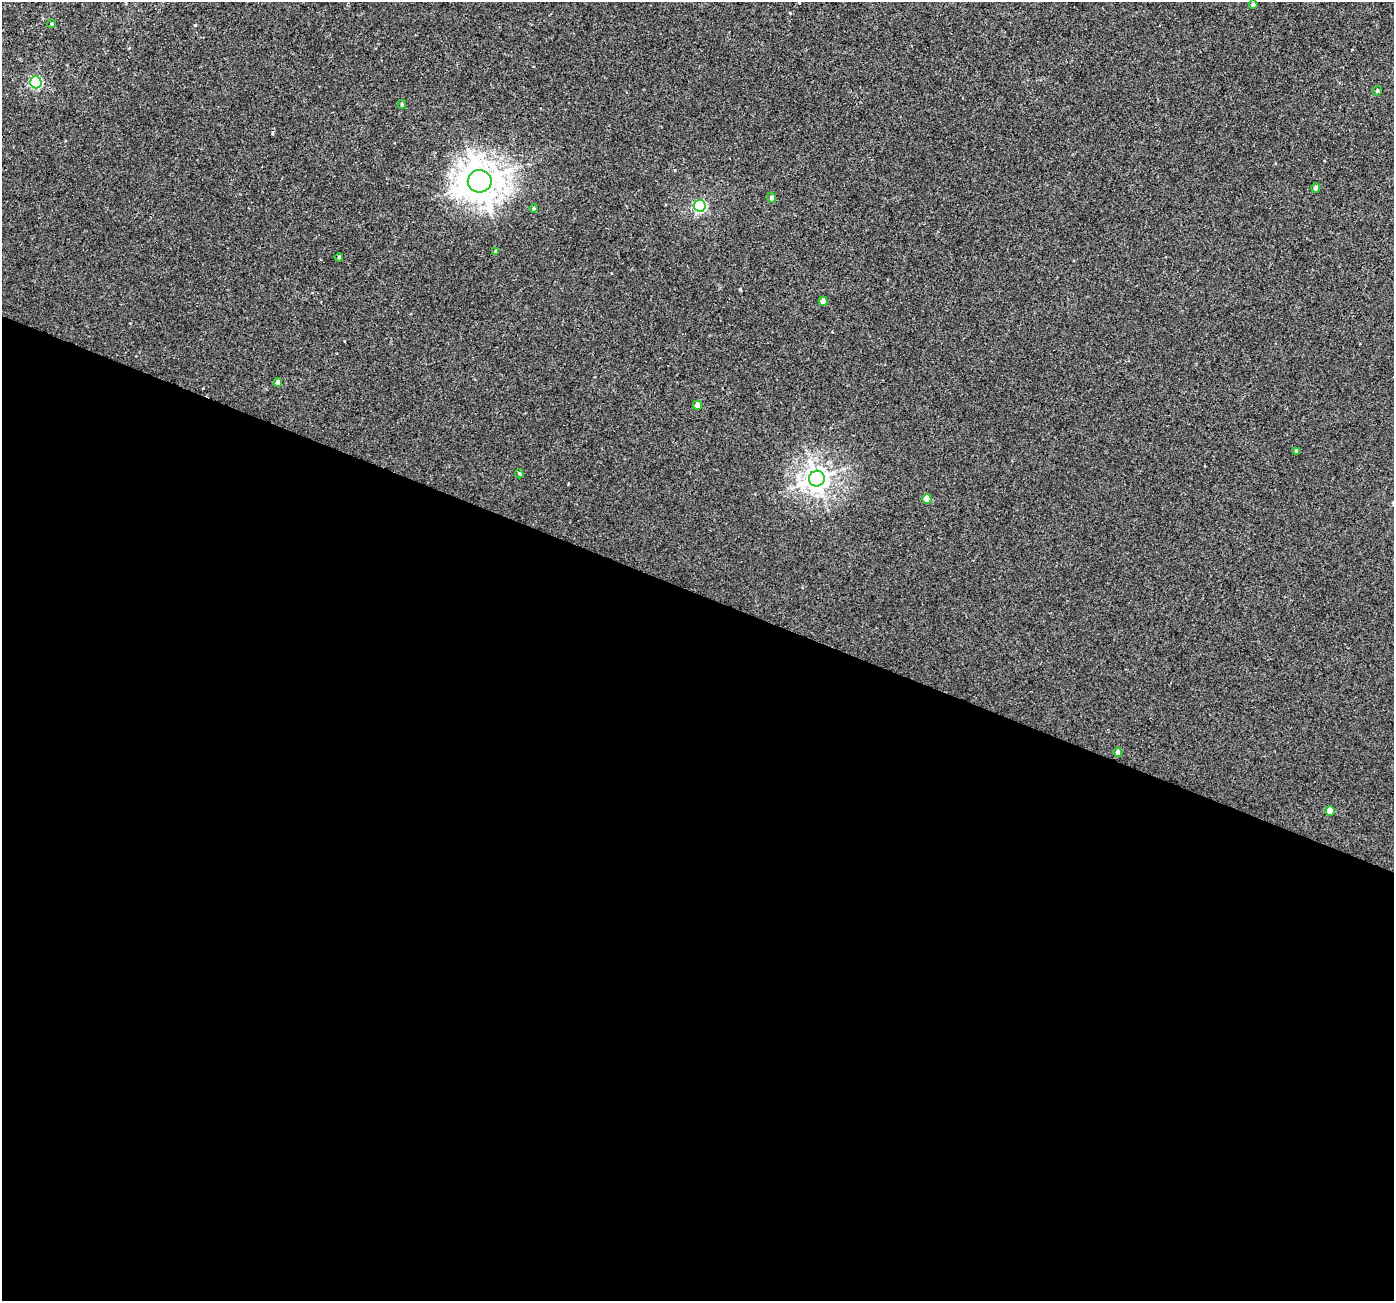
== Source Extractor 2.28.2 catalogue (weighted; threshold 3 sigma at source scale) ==
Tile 14 of 4 x 4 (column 2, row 4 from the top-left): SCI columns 1415-2806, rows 255-1553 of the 5622 x 5770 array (HDU 1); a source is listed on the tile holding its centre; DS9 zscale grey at full resolution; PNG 1396 x 1303 px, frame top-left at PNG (2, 2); each listed source drawn as its Kron ellipse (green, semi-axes under 4 px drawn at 4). Shown black and unused: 54% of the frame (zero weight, under 3 of 4 exposures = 4% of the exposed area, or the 3 px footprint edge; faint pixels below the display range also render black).
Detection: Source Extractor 2.28.2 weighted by HDU 2 'WHT'; one run over the whole footprint, this tile lists its part. Background 0.00224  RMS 0.0028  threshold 0.0126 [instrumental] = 3 sigma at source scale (4.5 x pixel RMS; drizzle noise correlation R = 1.50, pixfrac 1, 0.0396/0.0396 arcsec/px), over >= 5 px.
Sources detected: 21; all 21 listed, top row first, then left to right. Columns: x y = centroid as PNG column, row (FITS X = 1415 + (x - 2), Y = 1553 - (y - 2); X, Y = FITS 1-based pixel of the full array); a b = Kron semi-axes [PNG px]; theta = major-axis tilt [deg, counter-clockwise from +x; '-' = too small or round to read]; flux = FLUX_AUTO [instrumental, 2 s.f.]
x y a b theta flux
1253 5 4 4 - 0.86
51 24 4 3 - 0.25
36 82 6 5 - 31
1377 91 5 4 - 0.49
402 104 4 4 - 0.31
480 181 12 11 - 520
1316 188 5 4 - 0.81
772 198 5 4 - 0.84
700 206 6 6 - 40
534 208 4 3 - 0.33
496 252 4 4 - 0.64
339 257 4 3 - 0.3
823 301 4 4 - 2.8
278 383 4 4 - 1.8
697 405 5 4 - 2.5
1296 451 4 3 - 0.5
519 474 5 4 - 0.36
817 478 8 7 - 230
927 499 5 4 - 3.8
1118 752 5 4 - 1.1
1330 811 5 4 - 4